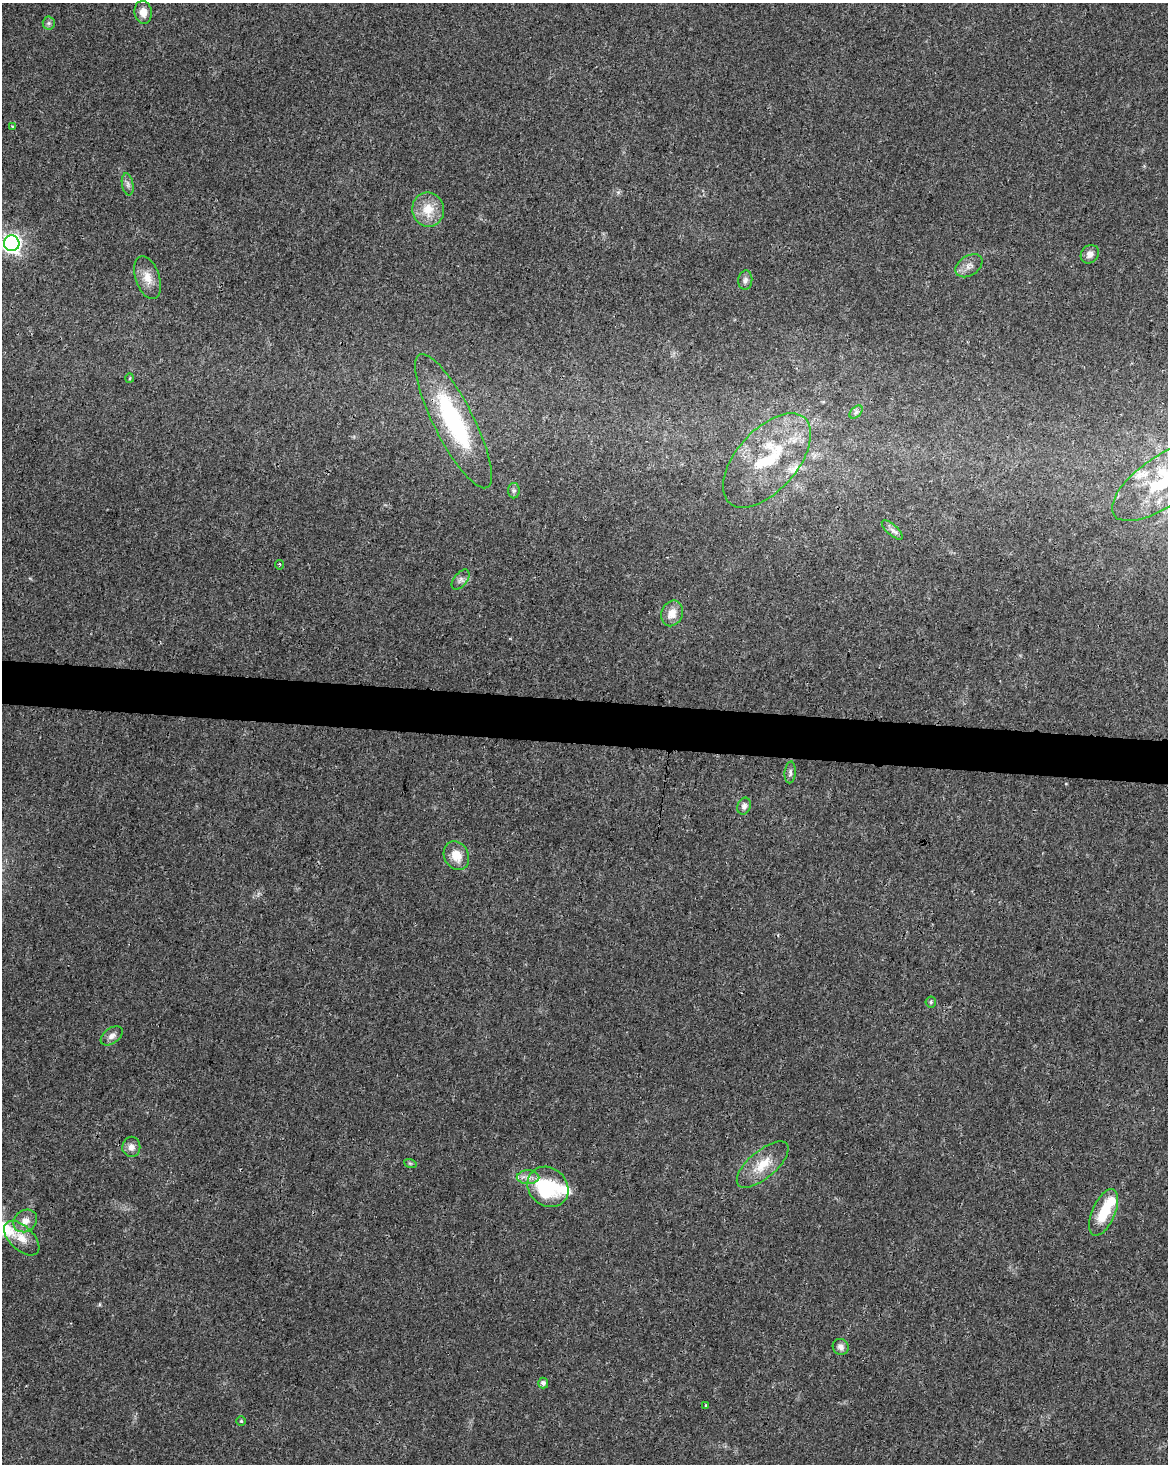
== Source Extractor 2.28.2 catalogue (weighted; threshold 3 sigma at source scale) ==
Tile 6 of 4 x 3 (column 2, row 2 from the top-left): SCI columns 1175-2340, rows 1748-3209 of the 4672 x 4898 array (HDU 1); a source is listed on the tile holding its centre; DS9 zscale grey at full resolution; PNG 1170 x 1466 px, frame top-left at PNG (2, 3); each listed source drawn as its Kron ellipse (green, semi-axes under 4 px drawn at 4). Shown black and unused: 3% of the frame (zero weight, under 3 of 4 exposures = <1% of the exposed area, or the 3 px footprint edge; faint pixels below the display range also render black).
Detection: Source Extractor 2.28.2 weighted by HDU 2 'WHT'; one run over the whole footprint, this tile lists its part. Background 0.0187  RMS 0.0031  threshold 0.0138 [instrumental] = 3 sigma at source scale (4.5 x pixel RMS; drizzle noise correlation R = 1.50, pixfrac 1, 0.0396/0.0396 arcsec/px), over >= 5 px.
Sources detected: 42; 3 inside a brighter object's white glare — neither listed nor drawn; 2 inside a brighter listed object's ellipse — not listed separately; the other 37 listed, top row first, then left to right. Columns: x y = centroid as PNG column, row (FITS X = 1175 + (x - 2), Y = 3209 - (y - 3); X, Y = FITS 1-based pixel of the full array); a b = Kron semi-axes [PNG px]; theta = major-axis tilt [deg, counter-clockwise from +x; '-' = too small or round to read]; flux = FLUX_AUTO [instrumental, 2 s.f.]
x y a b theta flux
143 12 11 8 -82 2.8
49 23 6 6 - 0.71
13 127 3 3 - 0.67
128 184 11 5 -80 1.1
428 209 17 16 - 6.3
12 243 8 7 - 140
1090 254 10 8 49 1.8
969 266 15 9 34 2.1
147 278 22 12 -72 4.3
745 280 9 7 84 1.2
130 378 5 3 - 0.3
856 412 8 4 45 0.74
453 421 75 20 -63 40
767 460 57 30 49 26
1164 481 61 25 35 30
514 491 7 6 - 0.71
892 530 13 5 -42 1.3
279 565 5 2 - 0.36
460 580 12 6 51 1.2
672 613 13 10 66 3.4
790 772 11 5 84 0.93
744 806 9 6 70 1.3
456 856 15 12 -62 4.6
931 1002 5 5 - 0.53
112 1036 12 7 36 1.6
131 1147 10 9 - 1.9
410 1163 6 4 -19 0.45
763 1165 32 13 40 7.1
528 1177 11 7 0 2
548 1187 22 19 -43 12
1104 1212 25 11 67 9.7
25 1221 12 10 34 2.7
22 1238 21 12 -44 4.2
841 1347 8 7 - 1.4
543 1383 5 5 - 0.97
706 1405 4 3 - 0.23
241 1421 4 4 - 0.38
Isophote crosses this tile's border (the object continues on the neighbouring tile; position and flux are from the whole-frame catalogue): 2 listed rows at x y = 12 243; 1164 481